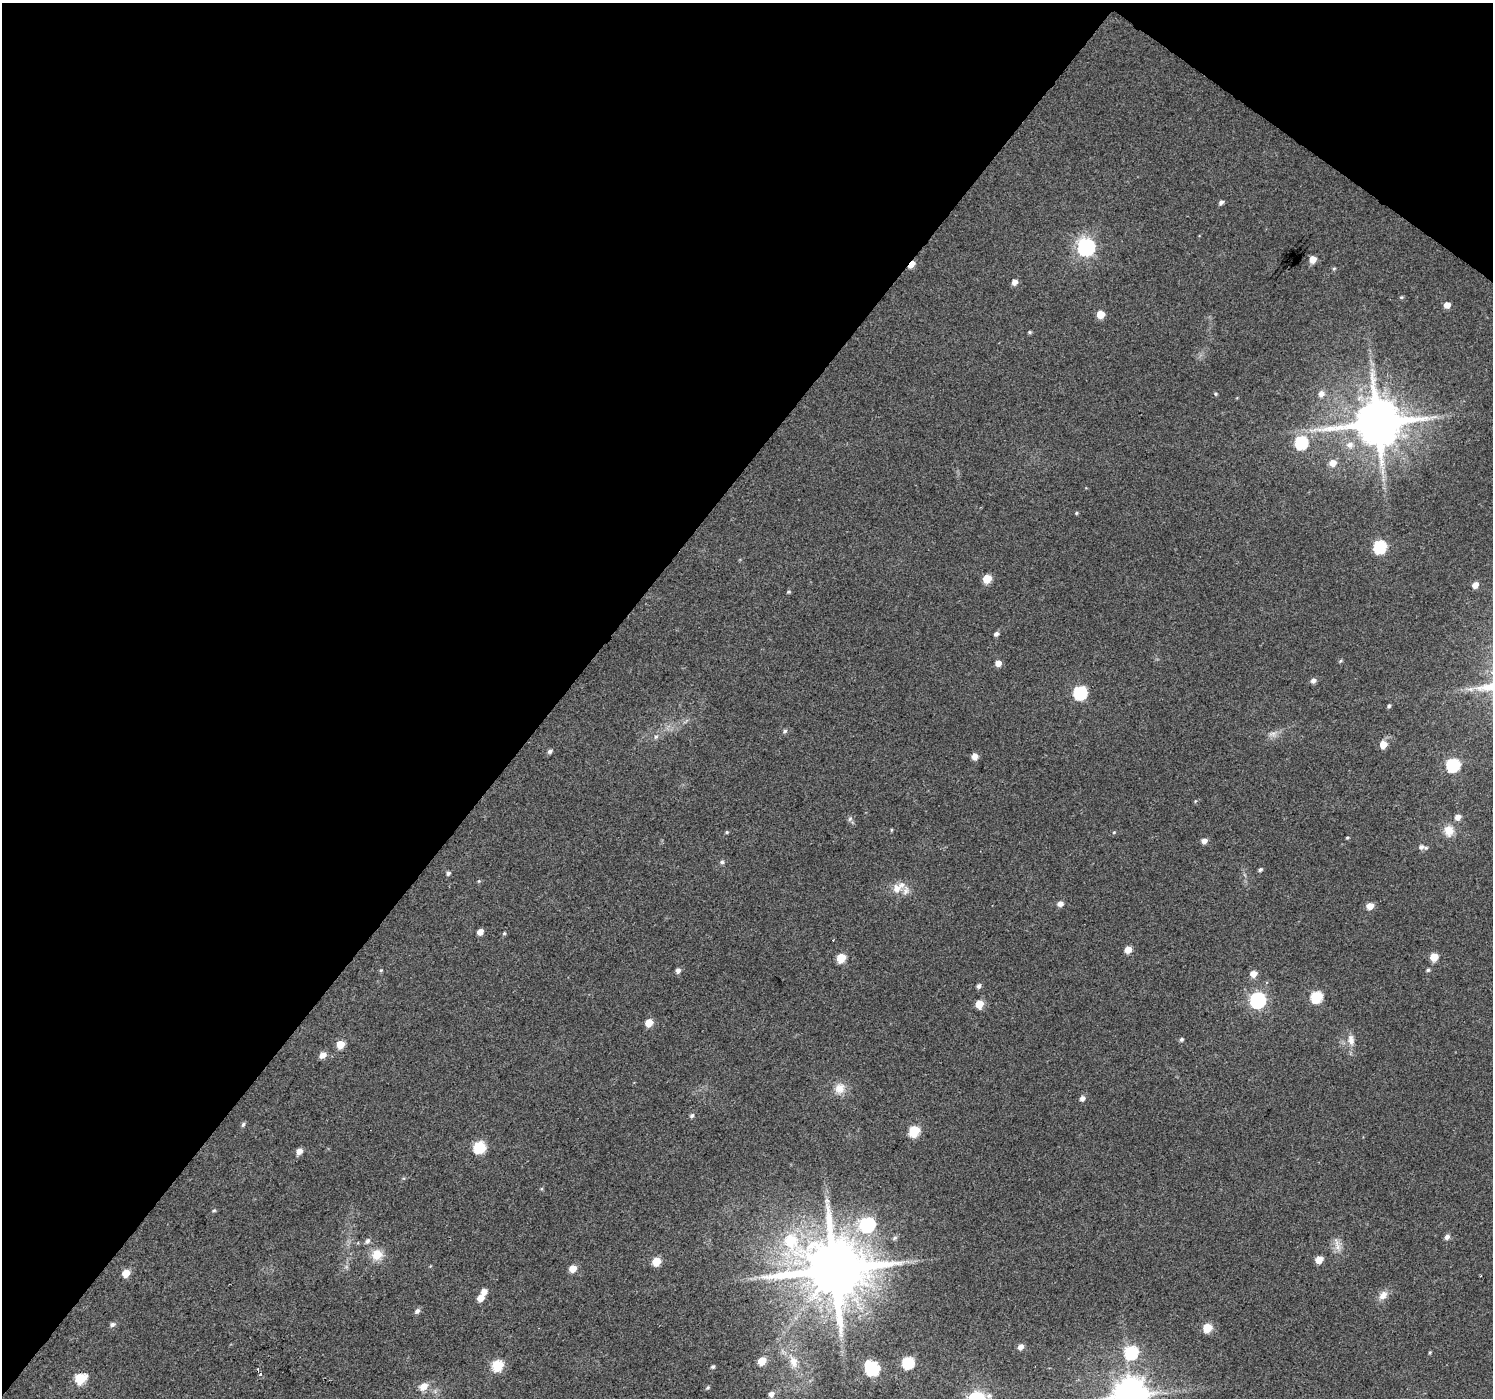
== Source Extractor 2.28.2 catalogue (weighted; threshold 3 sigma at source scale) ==
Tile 2 of 4 x 4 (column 2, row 1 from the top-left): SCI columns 1497-2987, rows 4437-5832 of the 5970 x 6010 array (HDU 1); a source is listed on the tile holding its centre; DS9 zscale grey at full resolution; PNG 1495 x 1400 px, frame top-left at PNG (2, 3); no overlay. Shown black and unused: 40% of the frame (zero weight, under 2 of 3 exposures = <1% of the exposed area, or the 3 px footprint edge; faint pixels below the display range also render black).
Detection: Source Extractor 2.28.2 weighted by HDU 2 'WHT'; one run over the whole footprint, this tile lists its part. Background 0.0472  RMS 0.0081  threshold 0.0366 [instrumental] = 3 sigma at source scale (4.5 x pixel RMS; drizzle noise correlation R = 1.50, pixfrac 1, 0.0396/0.0396 arcsec/px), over >= 5 px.
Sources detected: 116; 1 cosmic-ray / hot-pixel residue — not listed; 3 inside a brighter listed object's ellipse — not listed separately; the other 112 listed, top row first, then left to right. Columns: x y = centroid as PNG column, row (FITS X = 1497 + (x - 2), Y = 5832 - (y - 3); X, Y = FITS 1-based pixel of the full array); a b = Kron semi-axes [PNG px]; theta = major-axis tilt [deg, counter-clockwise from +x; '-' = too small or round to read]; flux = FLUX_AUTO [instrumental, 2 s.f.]
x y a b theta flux
1221 202 6 4 43 2.3
1086 247 8 8 - 250
1313 259 6 6 - 8.3
911 264 7 4 53 10
1334 269 5 4 - 1.1
1014 282 6 5 - 4.5
1401 297 5 4 - 1
1447 305 6 5 - 6
1100 314 6 6 - 12
1029 332 5 4 - 1.1
1321 393 7 7 - 4.5
1215 394 5 4 - 1
1378 423 14 13 - 4400
1301 442 7 7 - 80
1350 445 9 8 - 5.6
1333 463 7 6 - 8
1382 472 7 4 71 2.3
1076 513 4 4 - 1.1
1380 546 7 6 - 82
987 579 6 5 - 18
1475 585 6 5 - 6.3
789 592 5 4 - 1.1
996 634 5 5 - 2.5
1340 661 5 4 - 1.1
998 663 5 5 - 6.8
1313 680 6 5 - 3.4
1470 689 6 6 - 2.4
1080 692 7 7 - 92
1389 706 5 4 - 1.5
785 731 6 4 17 1.7
1273 734 11 6 -2 3.7
656 737 7 5 46 2.1
1383 745 6 5 - 11
550 751 5 5 - 2.1
975 756 5 5 - 6.7
1453 765 7 6 - 98
1458 817 6 5 - 5.3
850 819 7 5 67 1.9
891 830 5 3 - 0.79
1449 831 14 12 -88 10
727 832 4 4 - 0.95
1114 832 5 3 - 0.74
1347 837 4 3 - 0.92
1204 841 6 5 - 4.9
1421 847 6 6 - 2.7
722 862 6 6 - 1.7
1260 869 5 4 - 1.7
448 873 5 4 - 2
479 881 5 5 - 0.96
897 888 13 12 - 8.5
1060 904 5 5 - 5
1370 906 6 5 - 10
480 932 5 4 - 5.9
504 933 5 4 - 1
833 940 2 2 - 0.55
1128 950 5 5 - 10
1434 957 5 5 - 17
841 958 6 5 - 22
381 970 5 3 - 0.88
678 970 6 5 - 3.1
1428 970 4 4 - 1.4
1253 974 6 5 - 7.8
979 986 5 4 - 2.5
1316 997 6 6 - 59
1258 1000 7 7 - 200
979 1004 6 5 - 16
649 1023 6 5 - 14
1181 1039 5 5 - 1.6
1351 1040 16 8 -82 6.5
340 1044 6 5 - 15
323 1055 6 5 - 6.7
840 1088 15 13 55 9.5
1082 1098 6 6 - 3.4
692 1116 6 5 - 1.8
243 1124 6 5 - 1.7
914 1131 6 6 - 43
479 1147 7 6 - 62
299 1151 6 5 - 5.9
214 1210 5 4 - 1
867 1224 7 7 - 170
1447 1237 6 5 - 3.4
895 1238 6 5 - 1.7
367 1241 8 6 49 2.6
1337 1245 22 6 -73 6
377 1254 14 13 - 12
1319 1260 5 5 - 11
656 1262 6 5 - 19
573 1268 5 5 - 12
834 1269 20 17 -21 7400
126 1273 6 5 - 12
484 1292 6 5 - 6.2
1383 1295 13 9 51 6.2
480 1298 6 5 - 8.9
417 1311 7 6 - 2.9
112 1324 6 5 - 2.4
1207 1328 6 5 - 24
1021 1347 6 5 - 4.7
1131 1352 7 7 - 79
1430 1352 4 4 - 0.88
762 1361 5 5 - 17
793 1362 16 10 -73 10
908 1362 7 6 - 61
497 1365 6 6 - 52
713 1367 5 4 - 1.7
872 1368 8 7 - 110
261 1374 5 4 - 2
80 1378 7 6 - 43
423 1386 11 8 33 7.5
708 1387 6 4 56 1.4
771 1394 6 6 - 4.2
989 1395 8 7 - 3.3
1131 1395 10 10 - 1800
Overlapping masked pixels (flux is a lower limit): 1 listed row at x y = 911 264
Isophote crosses this tile's border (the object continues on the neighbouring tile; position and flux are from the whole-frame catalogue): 1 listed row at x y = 1131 1395